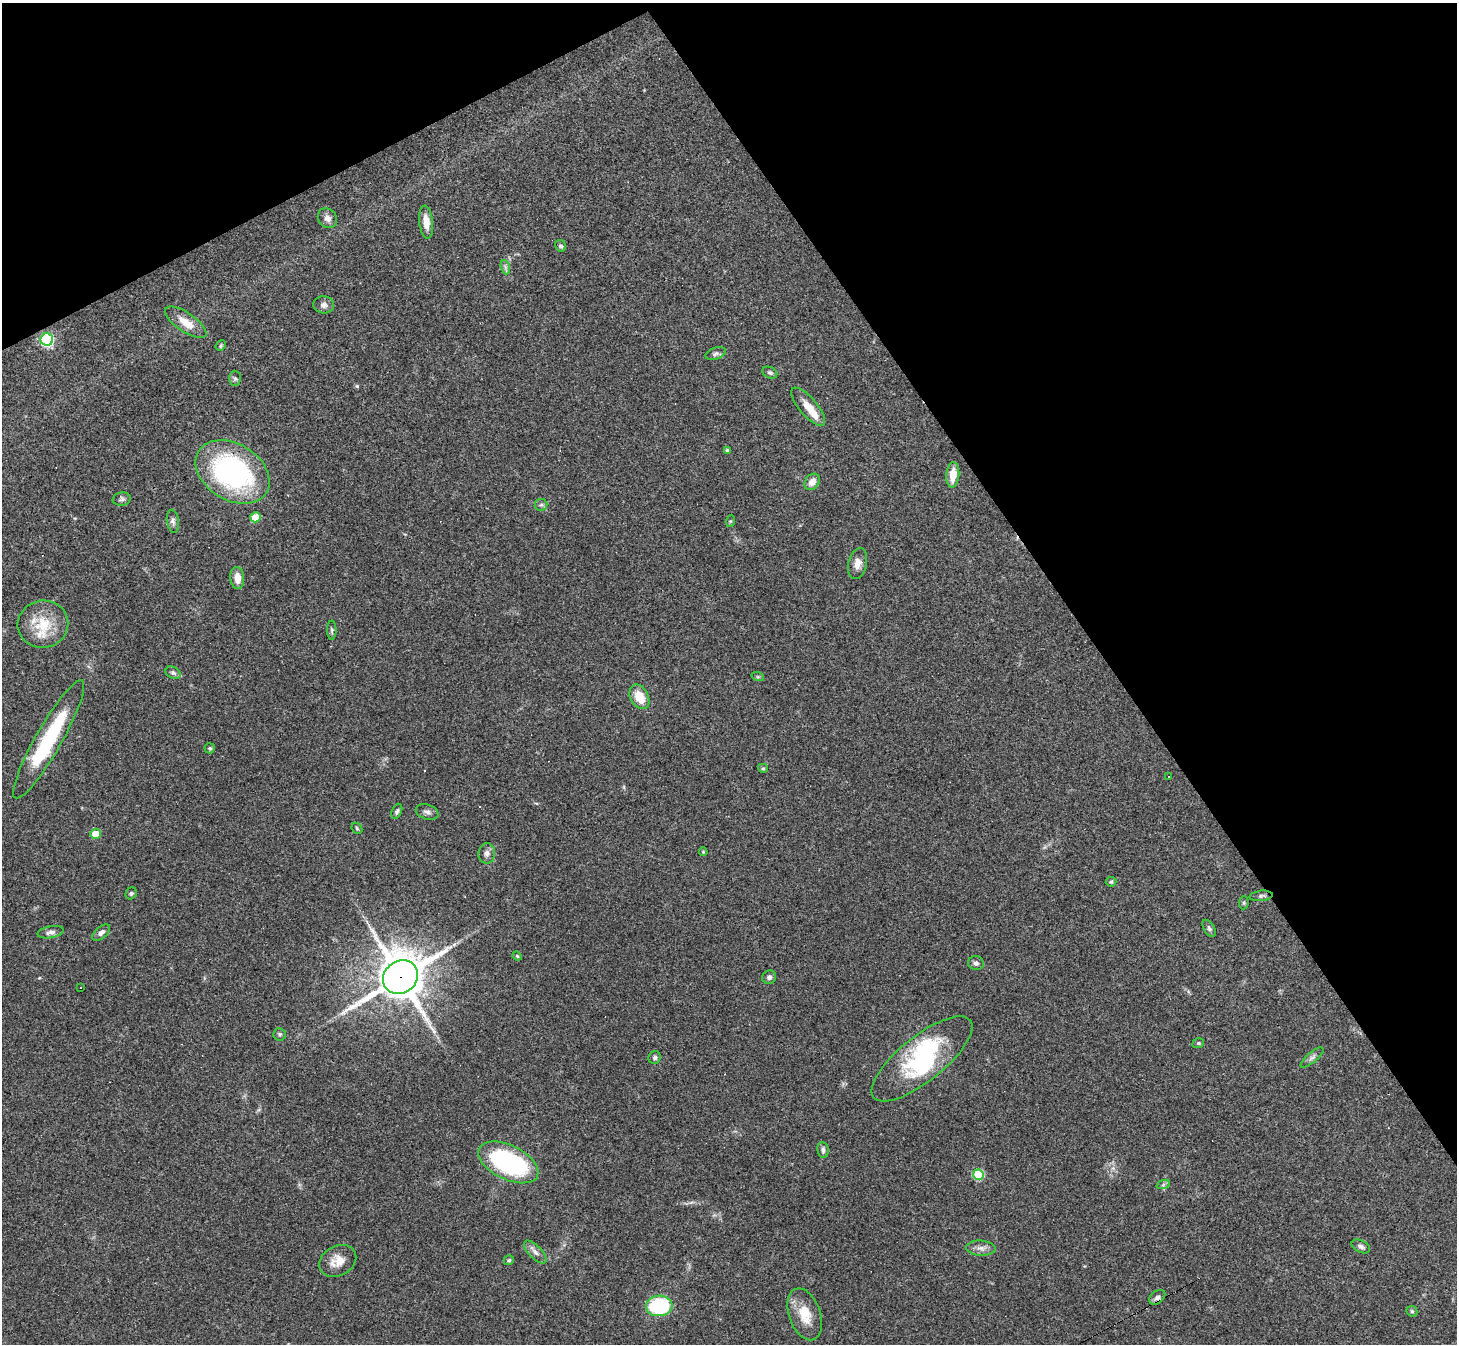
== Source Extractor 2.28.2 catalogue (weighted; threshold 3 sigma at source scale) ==
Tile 3 of 4 x 4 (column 3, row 1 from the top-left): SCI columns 2909-4363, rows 4179-5520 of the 5817 x 5809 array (HDU 1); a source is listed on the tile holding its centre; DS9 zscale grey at full resolution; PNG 1459 x 1346 px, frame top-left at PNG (2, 3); each listed source drawn as its Kron ellipse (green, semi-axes under 4 px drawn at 4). Shown black and unused: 30% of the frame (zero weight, under 3 of 4 exposures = <1% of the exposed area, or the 3 px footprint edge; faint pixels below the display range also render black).
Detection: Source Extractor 2.28.2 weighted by HDU 2 'WHT'; one run over the whole footprint, this tile lists its part. Background 0.0539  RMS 0.0051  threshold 0.0229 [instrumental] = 3 sigma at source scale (4.5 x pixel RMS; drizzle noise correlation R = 1.50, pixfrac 1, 0.05/0.05 arcsec/px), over >= 5 px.
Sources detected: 79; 2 inside a brighter object's white glare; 5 cosmic-ray / hot-pixel residue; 1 long thin detection or spike segment (spike, bleed or trail) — neither listed nor drawn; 3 inside a brighter listed object's ellipse — not listed separately; the other 68 listed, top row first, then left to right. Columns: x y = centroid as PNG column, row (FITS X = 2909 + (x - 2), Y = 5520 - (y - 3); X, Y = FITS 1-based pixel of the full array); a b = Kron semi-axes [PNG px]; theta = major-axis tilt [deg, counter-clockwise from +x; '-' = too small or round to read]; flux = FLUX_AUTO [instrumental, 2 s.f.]
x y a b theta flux
327 218 10 9 - 2.8
426 222 16 7 -83 5.3
561 246 6 5 - 1
505 267 7 4 -72 1.1
324 305 10 8 -3 2.3
186 322 24 9 -34 7.9
47 339 6 6 - 91
221 346 6 4 49 0.74
716 354 11 5 18 1.5
770 373 8 5 -25 1.1
235 378 7 6 - 1.1
808 407 24 9 -50 7
728 450 4 4 - 1.4
232 472 40 28 -32 97
953 475 13 6 85 7.3
812 482 9 7 51 4.1
122 499 9 6 8 1.3
541 505 6 5 - 1
255 517 5 5 - 12
173 521 12 6 -81 1.7
731 521 6 4 70 0.56
858 564 16 9 77 3.7
237 578 11 7 -86 5.4
43 624 25 23 13 16
332 630 9 4 90 0.98
173 673 8 5 -27 1.3
758 677 6 4 -18 0.63
639 697 13 9 -63 9.5
49 739 67 13 60 46
210 748 5 5 - 1
763 768 5 4 - 0.73
1168 776 3 3 - 1.5
397 811 8 5 66 1.1
427 812 12 7 -18 2
357 828 6 5 - 0.73
95 834 5 5 - 12
703 852 4 3 - 0.56
487 853 10 8 82 2.3
1111 882 5 5 - 0.69
131 893 6 5 - 0.89
1261 896 11 5 6 1.3
1244 903 6 5 - 0.76
1209 928 9 5 -59 1.2
50 932 13 6 11 2.1
101 933 10 6 40 2
517 956 4 4 - 0.53
976 963 8 7 - 1.6
400 977 18 16 37 1800
769 977 7 6 - 1.4
81 987 2 2 - 0.36
279 1034 6 6 - 0.99
1198 1043 6 4 21 0.73
1312 1057 14 5 40 1.9
655 1058 6 6 - 1.1
922 1059 62 22 39 45
823 1150 8 5 -81 1.5
508 1162 32 17 -26 72
978 1175 5 5 - 29
1163 1185 7 4 20 0.98
1361 1246 10 6 -26 1.6
981 1248 15 7 -3 3.1
535 1252 14 6 -46 2.6
509 1260 5 5 - 0.7
338 1261 19 15 29 7.5
1157 1297 9 6 38 1.9
659 1306 13 10 3 44
1412 1311 6 5 - 0.81
805 1314 27 15 -70 11
Overlapping masked pixels (flux is a lower limit): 1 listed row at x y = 400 977
Unlisted compact peaks at least as high as the median listed source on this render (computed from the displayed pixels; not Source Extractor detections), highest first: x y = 357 386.